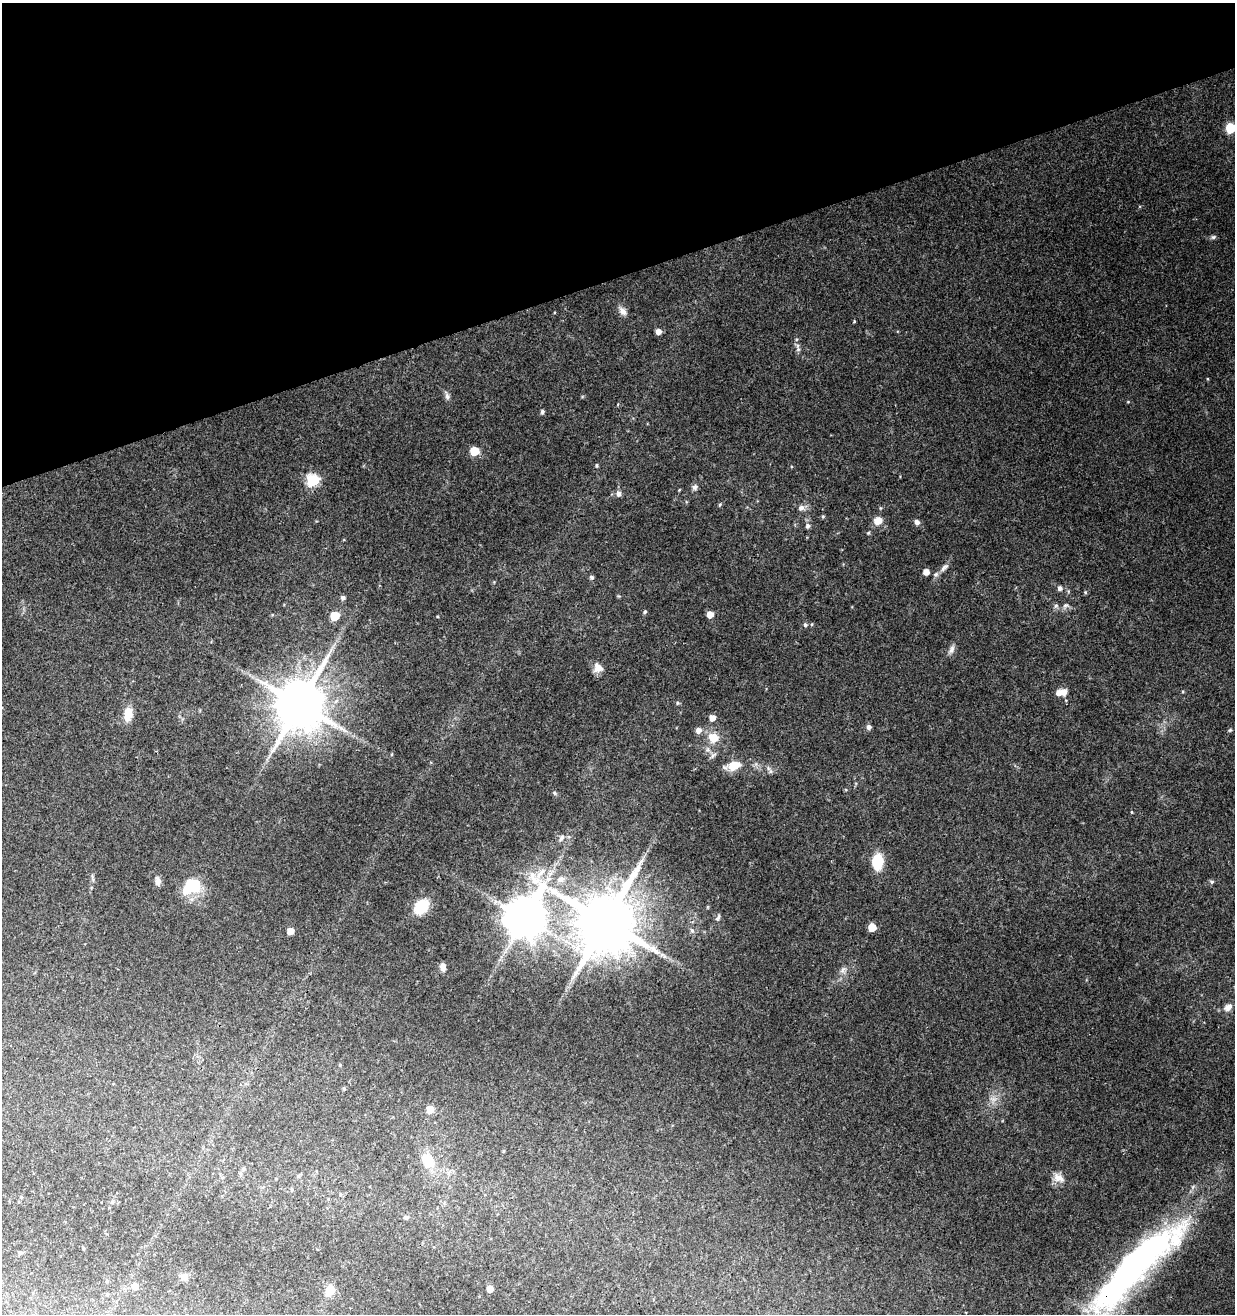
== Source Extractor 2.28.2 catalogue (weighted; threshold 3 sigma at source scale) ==
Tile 3 of 4 x 4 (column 3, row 1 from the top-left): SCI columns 2595-3827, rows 3992-5303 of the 5136 x 5360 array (HDU 1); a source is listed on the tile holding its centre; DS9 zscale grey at full resolution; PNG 1237 x 1316 px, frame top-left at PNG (2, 3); no overlay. Shown black and unused: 21% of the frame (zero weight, under 3 of 4 exposures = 5% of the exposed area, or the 3 px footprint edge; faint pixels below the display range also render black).
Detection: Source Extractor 2.28.2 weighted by HDU 2 'WHT'; one run over the whole footprint, this tile lists its part. Background 0.144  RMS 0.0067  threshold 0.0301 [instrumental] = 3 sigma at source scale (4.5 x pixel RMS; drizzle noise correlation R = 1.50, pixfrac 1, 0.0396/0.0396 arcsec/px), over >= 5 px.
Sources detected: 87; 2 inside a brighter object's white glare — not listed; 1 inside a brighter listed object's ellipse — not listed separately; the other 84 listed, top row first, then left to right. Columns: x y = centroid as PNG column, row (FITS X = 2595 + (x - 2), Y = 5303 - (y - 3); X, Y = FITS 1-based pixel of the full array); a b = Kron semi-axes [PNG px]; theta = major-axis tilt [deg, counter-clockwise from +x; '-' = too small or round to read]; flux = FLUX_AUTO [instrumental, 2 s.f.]
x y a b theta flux
1231 128 6 6 - 34
1213 237 6 5 - 1.2
622 311 13 8 -47 3.5
854 321 3 3 - 0.58
658 332 6 6 - 2.9
798 349 6 5 - 1.3
447 397 10 6 -78 2.3
542 412 4 4 - 1.6
474 451 6 5 - 22
596 465 5 4 - 0.82
313 480 6 6 - 74
695 487 8 7 - 1.9
618 494 7 5 88 2.6
720 504 5 3 - 0.72
801 508 9 7 23 2.9
823 516 6 4 1 0.8
878 521 11 10 - 5.9
917 522 6 5 - 2.9
808 526 6 6 - 1.8
944 567 14 6 46 2.8
926 572 5 4 - 5.1
592 577 5 5 - 1.4
1060 588 6 5 - 1.9
1085 592 5 4 - 0.73
343 598 5 5 - 2
1065 605 8 5 19 1.6
1056 606 6 5 - 1.3
645 612 5 4 - 1.1
710 614 5 5 - 6.7
334 616 6 5 - 21
805 625 6 4 -64 1
952 649 13 6 67 2.8
598 668 12 11 - 5.1
1061 692 12 6 10 7.2
677 703 5 5 - 0.92
300 704 14 13 - 3500
128 714 17 10 86 9.1
712 718 6 5 - 4.5
869 727 5 5 - 2.3
698 730 6 6 - 3.8
1230 730 5 4 - 0.78
713 737 12 11 - 9.8
734 766 17 11 19 9.3
771 771 7 4 -71 1.3
555 793 6 3 -70 0.88
1132 812 5 3 - 0.56
561 838 10 6 57 2
878 862 15 10 84 21
560 879 11 8 22 3.8
158 881 12 7 -81 2.9
1212 882 6 5 - 1.1
194 885 22 16 -43 19
421 907 16 11 45 22
525 917 14 11 63 2100
718 917 9 4 58 1.5
606 922 17 15 81 4900
872 927 5 5 - 13
692 930 7 5 -87 1.6
290 931 5 5 - 8.6
663 955 11 5 -25 2.6
443 967 7 6 - 3.1
843 970 10 5 57 2.3
1228 1007 11 8 43 3.9
340 1065 4 4 - 0.73
994 1099 9 4 0 2.3
430 1110 6 5 - 8.3
503 1151 5 3 - 0.54
428 1161 23 17 -75 13
243 1169 5 5 - 1
240 1173 6 4 -72 1.1
298 1176 6 4 46 1
1059 1178 17 10 -28 5.7
340 1194 5 3 - 0.81
21 1197 5 3 - 0.59
112 1202 5 5 - 1
406 1217 7 5 19 1.2
20 1253 6 5 - 1.2
1139 1261 120 28 45 240
184 1277 10 8 27 2.9
107 1281 5 4 - 1
135 1286 5 5 - 6.6
490 1289 5 5 - 5.8
330 1290 6 5 - 29
107 1294 4 4 - 0.66
Overlapping masked pixels (flux is a lower limit): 1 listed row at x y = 1139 1261
Isophote crosses this tile's border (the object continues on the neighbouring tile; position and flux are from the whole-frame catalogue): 1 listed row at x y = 1231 128